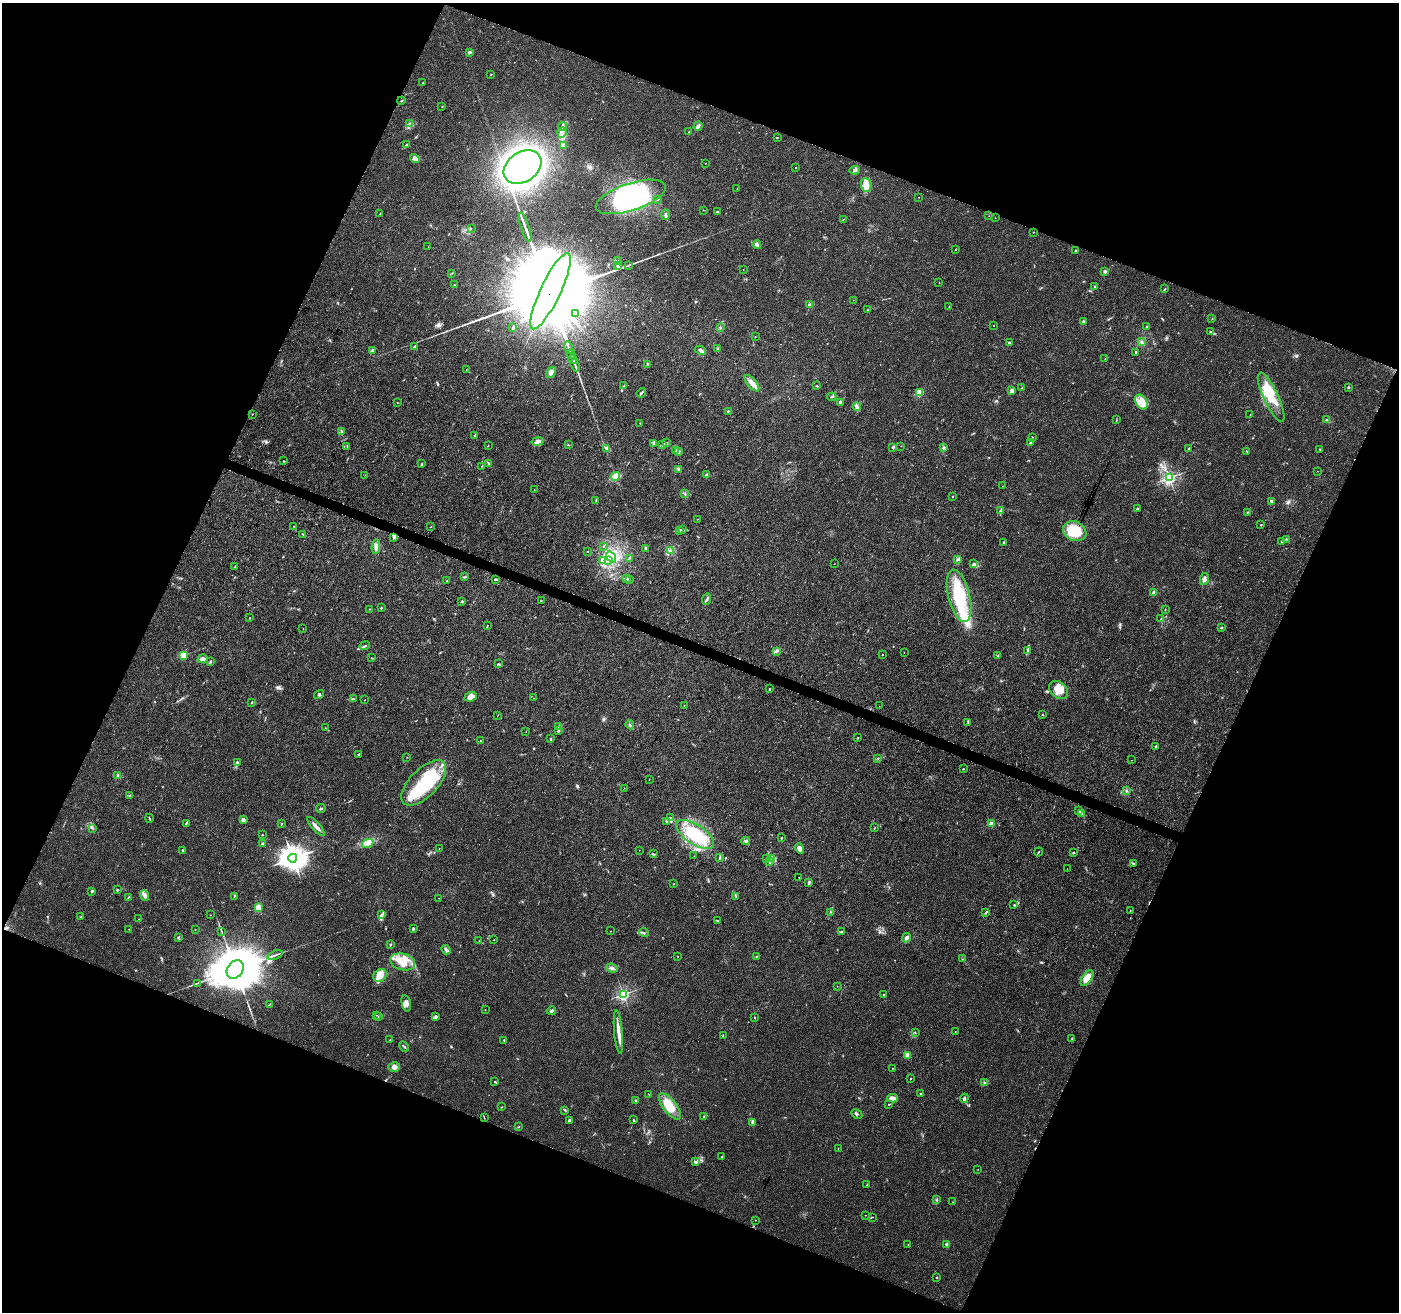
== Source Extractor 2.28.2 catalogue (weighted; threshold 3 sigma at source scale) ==
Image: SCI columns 5-5589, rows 215-5454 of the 5603 x 5731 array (HDU 1 of 3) = the unmasked area's bounding box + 8 px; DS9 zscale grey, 4 x 4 block average (1 PNG px = mean of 4 x 4 image px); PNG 1401 x 1314 px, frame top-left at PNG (2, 3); each listed source drawn as its Kron ellipse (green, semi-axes under 4 px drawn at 4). Shown black and unused: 43% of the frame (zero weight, under 3 of 4 exposures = <1% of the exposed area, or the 3 px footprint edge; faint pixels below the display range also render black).
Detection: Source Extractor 2.28.2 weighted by HDU 2 'WHT'. Background 0.0226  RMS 0.0034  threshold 0.0152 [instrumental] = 3 sigma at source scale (4.5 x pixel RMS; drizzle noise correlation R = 1.50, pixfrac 1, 0.0396/0.0396 arcsec/px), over >= 5 px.
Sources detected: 398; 2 too faint to see at this stretch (4 x 4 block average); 6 inside a brighter object's white glare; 3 cosmic-ray / hot-pixel residue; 1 long thin detection or spike segment (spike, bleed or trail) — neither listed nor drawn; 6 coinciding with a brighter row at this scale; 25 inside a brighter listed object's ellipse — not listed separately; the other 355 listed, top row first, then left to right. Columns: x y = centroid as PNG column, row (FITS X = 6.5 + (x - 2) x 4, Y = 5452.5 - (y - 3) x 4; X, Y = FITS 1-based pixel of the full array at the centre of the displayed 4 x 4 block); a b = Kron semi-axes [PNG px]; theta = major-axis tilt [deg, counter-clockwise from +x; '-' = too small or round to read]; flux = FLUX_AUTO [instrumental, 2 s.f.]
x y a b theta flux
470 52 3 3 - 2.5
491 75 2 2 - 1.2
423 83 2 2 - 0.98
401 101 4 2 - 1.4
442 106 2 2 - 0.76
409 123 2 2 - 0.7
698 126 5 3 - 5.5
563 127 5 4 - 6.3
562 132 5 4 - 7.8
689 132 3 2 - 1.7
777 137 2 2 - 0.7
407 145 3 2 - 3
563 146 3 2 - 1.8
415 158 5 3 - 12
705 163 2 2 - 0.77
522 167 20 15 33 910
796 167 2 2 - 1.5
855 170 5 2 - 2.8
866 185 7 5 -83 13
737 189 2 2 - 0.47
631 197 36 13 18 230
919 197 2 2 - 0.95
658 199 2 2 - 0.85
703 210 2 2 - 0.4
718 211 2 2 - 1.9
380 213 2 2 - 0.62
665 215 5 2 - 3.5
989 216 2 2 - 0.38
995 218 2 2 - 0.49
844 219 2 2 - 0.54
525 227 15 2 -72 10
471 229 2 2 - 0.85
1033 232 2 2 - 0.68
757 245 4 3 - 5.4
428 247 2 2 - 0.27
955 250 2 2 - 0.94
1075 251 2 2 - 1.7
617 260 3 2 - 1.4
628 265 3 2 - 1.5
617 266 3 2 - 2.3
743 270 2 2 - 0.63
1105 271 2 2 - 14
452 273 2 2 - 0.58
939 283 2 2 - 0.71
454 285 2 2 - 1.2
1095 287 3 2 - 2.5
1165 289 3 2 - 1.4
550 291 42 10 65 100000
853 300 2 2 - 0.74
809 305 3 2 - 2.8
949 307 2 2 - 0.61
867 310 2 2 - 0.71
575 313 3 2 - 1.1
1212 318 2 2 - 0.5
1083 322 3 2 - 3.9
994 325 2 2 - 0.71
513 327 4 2 - 2.4
1146 327 2 2 - 1.6
721 328 2 2 - 0.59
1211 332 3 2 - 2.3
755 336 2 2 - 0.51
1142 342 2 2 - 2
1009 343 2 2 - 9.6
415 347 3 3 - 3
569 348 6 2 -71 3.6
717 349 4 2 - 1.8
701 350 6 3 -30 4.8
372 351 3 2 - 6.2
1136 352 3 2 - 2.1
571 354 5 2 - 3.2
1105 358 2 2 - 0.6
573 359 5 2 - 3.2
647 364 2 2 - 0.92
575 365 6 2 -68 3.9
466 370 2 2 - 0.56
551 372 6 4 53 6.5
752 383 10 4 -50 12
624 386 3 2 - 2.1
817 386 2 2 - 1.4
1348 387 2 2 - 1.6
1022 388 3 2 - 1.6
1012 391 4 3 - 6.6
919 392 2 2 - 100
641 393 5 2 - 3.2
832 397 4 2 - 1.9
1271 397 27 7 -65 56
397 402 2 2 - 0.64
840 402 3 2 - 3.3
1141 402 8 5 -57 17
857 407 4 3 - 4.2
728 411 2 2 - 1.4
252 414 2 2 - 1
1250 415 2 2 - 0.46
1116 420 2 2 - 0.71
1327 420 4 3 - 3.3
640 423 2 2 - 0.82
341 431 4 2 - 2.3
475 435 2 2 - 2.4
1033 437 2 2 - 0.92
537 441 6 3 10 9.4
1031 442 3 2 - 2.8
654 443 3 3 - 3.1
667 443 2 2 - 1.2
663 444 2 2 - 0.85
568 445 2 2 - 0.68
347 446 2 2 - 1.1
488 446 2 2 - 1.2
901 446 2 2 - 0.53
893 447 3 2 - 3
606 448 4 2 - 2.9
944 448 3 2 - 2.5
1189 449 3 2 - 1.5
1320 449 2 2 - 0.88
676 450 3 2 - 1.7
679 451 4 3 - 2.9
1246 451 3 2 - 1.2
284 461 2 2 - 0.95
488 463 2 2 - 1.6
422 464 2 2 - 1.3
482 466 2 2 - 0.69
678 470 4 2 - 2.1
1317 471 2 2 - 0.46
365 475 2 2 - 0.46
707 475 3 3 - 4.7
615 476 5 3 - 29
1169 478 2 2 - 500
1002 486 2 2 - 1.2
534 490 2 2 - 1.2
685 493 2 2 - 0.62
953 496 2 2 - 2.4
596 500 3 2 - 1.4
1271 501 2 2 - 4
1137 509 2 2 - 2.4
1001 510 2 2 - 0.91
1247 512 2 2 - 1.1
697 519 2 2 - 0.48
1261 525 2 2 - 1
293 526 2 2 - 0.59
431 527 2 2 - 0.74
679 530 3 2 - 2.4
682 530 2 2 - 0.95
1075 531 12 9 -23 69
303 534 2 2 - 1.4
394 538 3 3 - 2.6
1286 539 2 2 - 1.1
1003 542 2 2 - 2.2
1281 542 2 2 - 1.4
603 546 2 2 - 0.51
376 547 7 3 86 7.4
645 548 3 2 - 1.9
588 551 2 2 - 0.91
670 551 3 2 - 0.89
611 557 6 4 -55 11
629 558 2 2 - 0.51
608 560 3 2 - 2.9
958 560 4 2 - 2.9
603 561 3 2 - 2.7
834 564 2 2 - 0.44
973 564 3 3 - 3.9
235 566 3 2 - 1.4
465 577 4 2 - 1.6
496 579 3 2 - 1.7
626 579 2 2 - 1.3
1204 579 6 4 78 7.1
630 580 2 2 - 0.81
447 581 3 2 - 1.5
1154 592 2 2 - 30
959 596 27 11 -76 130
707 599 6 2 67 3.5
462 601 3 2 - 0.82
541 601 2 2 - 1.5
381 608 2 2 - 1.6
370 609 2 2 - 0.76
1165 609 2 2 - 0.87
249 618 2 2 - 0.97
1161 619 2 2 - 1.1
487 626 2 2 - 0.84
1221 628 3 2 - 1.8
303 629 2 2 - 0.39
365 646 5 2 - 2.8
1028 650 3 2 - 2.3
777 651 2 2 - 1.7
904 652 2 2 - 0.41
883 654 2 2 - 0.75
183 655 2 2 - 120
997 656 2 2 - 0.64
371 658 2 2 - 0.91
203 659 5 4 - 12
211 661 3 2 - 1.4
498 664 3 2 - 1.7
769 689 2 2 - 1.3
1059 690 10 7 -41 21
319 694 5 2 - 2.8
471 697 6 4 23 15
533 698 2 2 - 1.5
353 699 2 2 - 1
365 700 2 2 - 0.73
252 702 3 2 - 1.4
684 705 2 2 - 0.63
879 706 2 2 - 3.9
1043 715 2 2 - 1
497 716 2 2 - 0.42
968 722 4 2 - 1.8
630 725 4 2 - 2.4
559 727 3 2 - 2.7
325 728 2 2 - 0.83
558 731 2 2 - 9.4
526 732 2 2 - 0.49
858 738 2 2 - 1.4
551 739 3 2 - 1.7
480 740 2 2 - 0.6
1156 746 3 2 - 2.7
359 754 3 2 - 1.7
407 757 2 2 - 0.68
878 758 3 2 - 1.2
1131 760 2 2 - 12
237 762 3 2 - 3.6
963 769 2 2 - 1.3
118 775 3 2 - 2.5
649 779 2 2 - 0.75
424 783 29 14 45 110
624 788 2 2 - 0.64
1126 791 2 2 - 1.1
130 795 2 2 - 0.7
321 808 5 2 - 2.1
1079 811 4 2 - 2.3
1082 814 2 2 - 1
149 818 4 2 - 1.6
670 818 3 2 - 1.9
243 820 2 2 - 38
666 821 2 2 - 1.1
186 823 3 2 - 2.4
282 824 2 2 - 1.5
991 824 2 2 - 46
316 826 12 3 -49 8.9
93 828 2 2 - 1.3
874 828 3 2 - 0.75
262 835 2 2 - 1.1
695 835 22 9 -34 110
781 838 2 2 - 4
746 841 4 3 - 4.6
368 843 6 2 20 6.1
262 844 3 2 - 3.4
439 848 2 2 - 0.65
799 848 5 3 - 6.9
183 850 2 2 - 1.7
639 850 2 2 - 0.37
1039 852 4 2 - 1.5
1074 853 2 2 - 1.2
653 854 3 2 - 2.1
694 856 2 2 - 0.31
720 857 2 2 - 1.3
293 858 4 4 - 2200
767 859 3 2 - 1.7
771 859 3 2 - 1.3
770 862 2 2 - 0.86
1133 864 2 2 - 3.4
1067 869 2 2 - 0.7
799 878 2 2 - 0.4
809 882 3 2 - 3.9
673 884 2 2 - 0.86
117 890 3 2 - 2
92 891 2 2 - 8.3
144 895 5 3 - 6.6
234 896 2 2 - 1.1
736 896 3 2 - 1.4
128 897 3 2 - 1.6
439 898 2 2 - 0.4
1014 905 2 2 - 1.4
258 907 2 2 - 93
1130 910 2 2 - 0.72
830 912 2 2 - 0.61
986 912 3 2 - 1.9
210 915 2 2 - 0.44
382 915 2 2 - 1.4
81 917 3 2 - 1.5
139 919 2 2 - 0.52
718 921 3 2 - 1.6
129 929 2 2 - 0.6
195 929 2 2 - 0.52
413 929 3 2 - 2.1
221 931 2 2 - 0.64
611 931 2 2 - 0.61
841 931 2 2 - 1.2
644 933 5 2 - 2.3
178 937 4 2 - 1.8
907 938 5 3 - 5.1
494 939 2 2 - 0.8
479 941 2 2 - 0.49
390 944 3 2 - 2.3
446 950 5 2 - 10
275 955 8 2 21 4.7
678 956 2 2 - 0.5
756 956 2 2 - 0.95
962 959 2 2 - 0.49
403 962 13 8 -14 45
612 968 6 2 -22 3.9
235 969 10 7 54 19000
380 975 7 6 - 23
1087 978 9 4 55 22
197 983 3 2 - 1.4
837 986 2 2 - 0.39
623 994 2 2 - 400
884 994 2 2 - 1
406 1003 8 4 -77 9.6
270 1004 2 2 - 0.88
485 1010 2 2 - 0.5
552 1011 4 2 - 3.7
376 1015 2 2 - 0.62
436 1016 4 3 - 3.6
379 1017 2 2 - 0.98
754 1018 3 2 - 1.1
618 1032 21 3 -85 17
915 1032 2 2 - 1
955 1032 2 2 - 0.99
723 1036 2 2 - 1
1072 1039 3 2 - 1.5
390 1040 2 2 - 1.6
504 1040 2 2 - 1.6
404 1046 5 2 - 2.6
907 1055 2 2 - 54
394 1067 6 5 - 9.1
892 1068 2 2 - 0.73
911 1078 2 2 - 1.2
495 1082 2 2 - 2.2
985 1082 2 2 - 1.4
649 1094 2 2 - 0.62
920 1094 2 2 - 1.1
893 1098 5 3 - 12
964 1098 5 3 - 4
636 1100 2 2 - 1.1
889 1104 2 2 - 0.92
670 1106 16 6 -52 45
502 1107 2 2 - 0.86
565 1110 2 2 - 1.6
857 1114 6 2 -28 2.9
703 1117 2 2 - 0.49
484 1118 2 2 - 0.58
569 1120 3 2 - 3
633 1120 2 2 - 0.73
752 1122 3 2 - 2.4
518 1127 3 2 - 1.2
838 1149 2 2 - 0.81
722 1156 2 2 - 0.73
695 1162 2 2 - 1.3
978 1169 2 2 - 0.42
867 1185 2 2 - 0.91
937 1200 3 2 - 1.7
953 1202 2 2 - 0.48
865 1215 2 2 - 0.53
872 1217 2 2 - 0.72
755 1220 2 2 - 0.69
947 1244 2 2 - 28
908 1245 2 2 - 0.73
936 1278 2 2 - 3.2
Overlapping masked pixels (flux is a lower limit): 1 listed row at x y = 550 291
Diffuse or blended objects may show on this block-average render without a row.